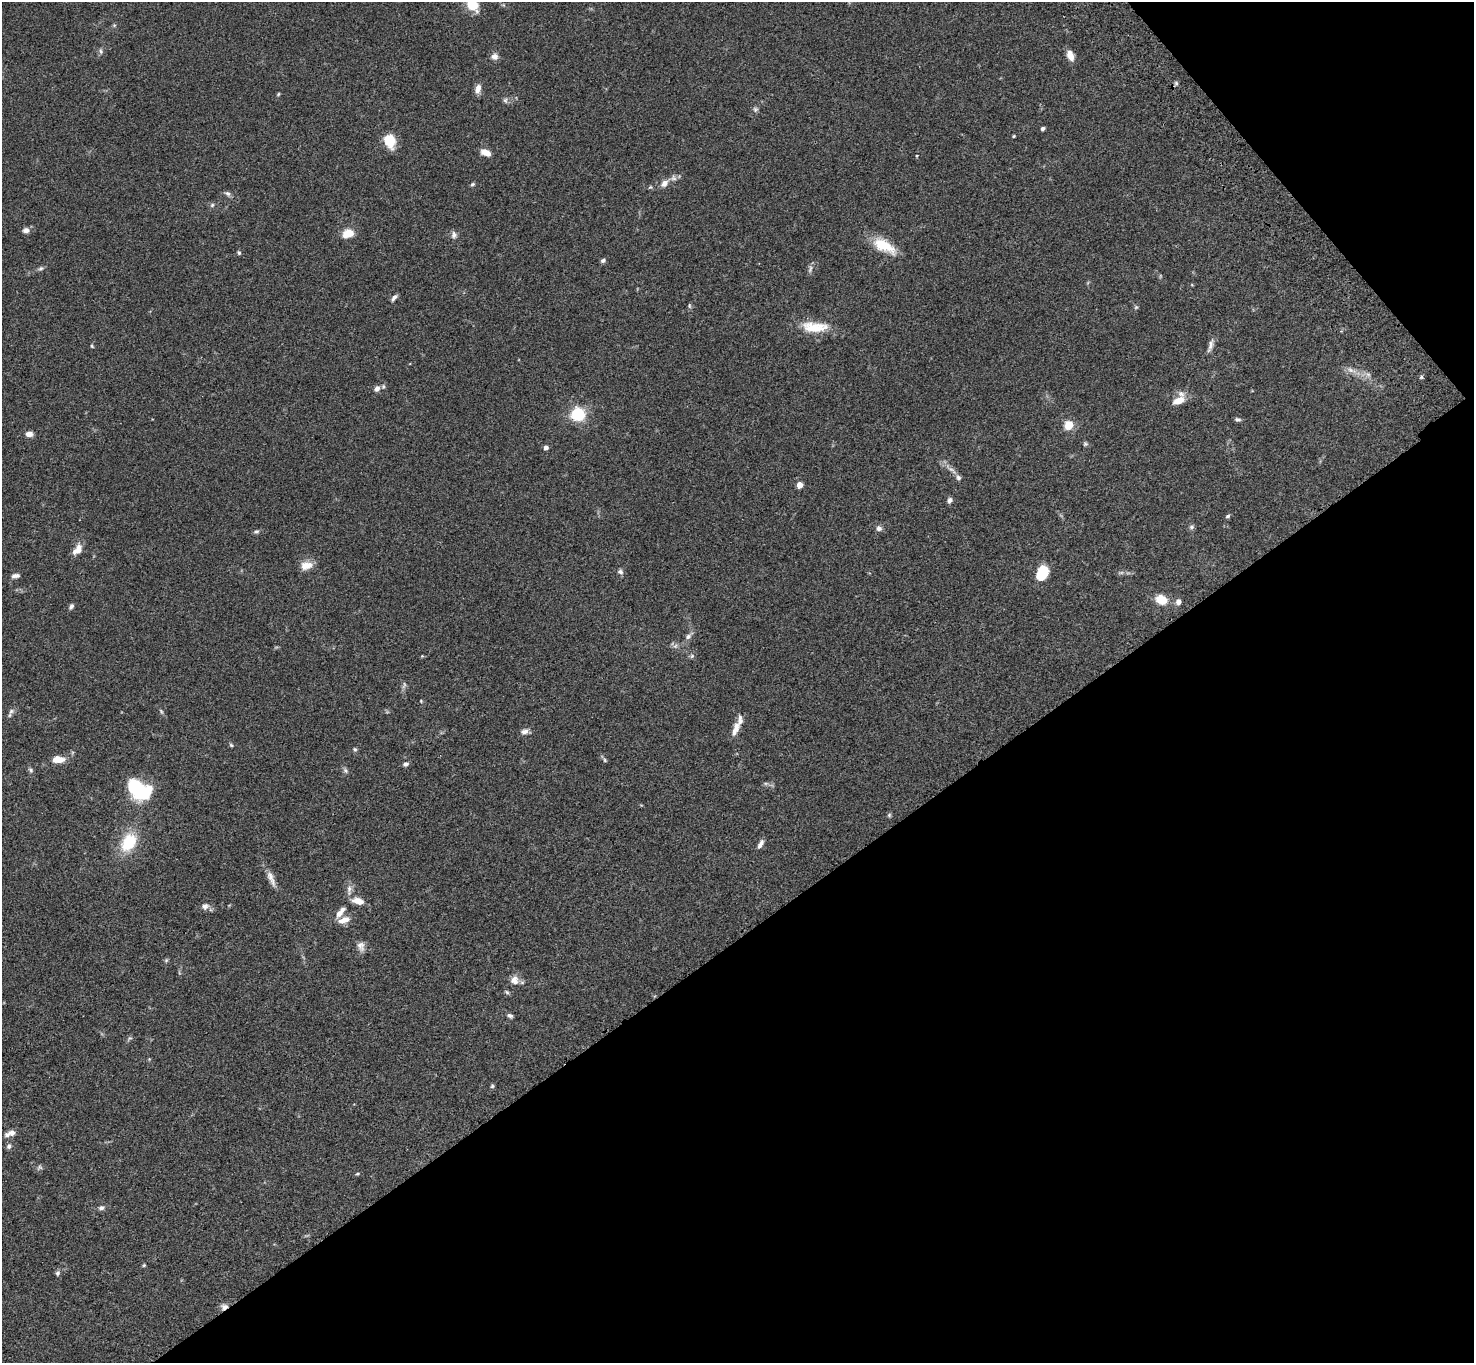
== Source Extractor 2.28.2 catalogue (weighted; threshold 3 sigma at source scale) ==
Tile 12 of 4 x 4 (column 4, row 3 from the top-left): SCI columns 4520-5991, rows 1742-3102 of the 6093 x 6062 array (HDU 1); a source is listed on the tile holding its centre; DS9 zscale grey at full resolution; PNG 1476 x 1365 px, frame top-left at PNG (2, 2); no overlay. Shown black and unused: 35% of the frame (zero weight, under 3 of 4 exposures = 6% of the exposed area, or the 3 px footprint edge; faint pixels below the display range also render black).
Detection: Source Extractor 2.28.2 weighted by HDU 2 'WHT'; one run over the whole footprint, this tile lists its part. Background 0.0598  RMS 0.0052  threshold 0.0233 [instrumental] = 3 sigma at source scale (4.5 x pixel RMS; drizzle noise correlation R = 1.50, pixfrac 1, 0.05/0.05 arcsec/px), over >= 5 px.
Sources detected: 102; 1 too faint to see at this stretch — not listed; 5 inside a brighter listed object's ellipse — not listed separately; the other 96 listed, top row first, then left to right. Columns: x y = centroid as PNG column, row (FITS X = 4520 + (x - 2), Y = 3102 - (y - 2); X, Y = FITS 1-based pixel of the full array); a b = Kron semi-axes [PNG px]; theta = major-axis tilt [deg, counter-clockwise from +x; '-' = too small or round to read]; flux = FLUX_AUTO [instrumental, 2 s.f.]
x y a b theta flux
472 5 11 8 -42 13
101 51 8 4 -71 0.97
1070 55 11 6 -68 4.8
495 56 8 8 - 2.5
1176 83 6 4 -48 0.83
478 89 11 7 75 3.5
505 100 7 6 - 1.2
755 109 6 6 - 1.1
1043 129 4 4 - 1
1014 136 3 3 - 0.53
389 141 16 12 -70 9.8
486 152 10 6 -22 5.5
673 178 8 7 - 1.8
664 183 10 7 52 3.2
472 184 6 4 23 0.76
228 193 8 6 -34 1.3
212 205 6 5 - 0.84
26 230 9 7 0 2.1
348 233 12 9 19 7
454 235 10 7 -90 1.7
884 246 31 13 -28 14
239 253 6 4 -59 0.72
603 260 6 5 - 1.3
40 268 7 6 - 1.1
810 269 11 4 75 1.4
394 298 9 5 51 1.5
689 306 7 4 -82 0.71
1136 307 5 5 - 0.7
814 327 35 13 -2 13
92 346 5 4 - 0.51
1210 346 19 5 74 2.6
1350 370 8 5 -31 1.8
1421 377 5 4 - 0.76
377 388 9 7 43 2.2
1178 400 15 8 24 6.3
578 414 17 16 - 15
1237 419 8 5 -6 1.1
1068 425 6 6 - 12
29 434 8 6 0 2.6
1085 444 6 6 - 0.87
546 448 5 5 - 1.6
952 470 14 4 -40 2.4
799 485 5 5 - 4.9
950 500 7 5 70 1.6
1228 516 6 4 19 0.85
1191 527 7 6 - 1.1
879 528 7 7 - 1.7
256 531 8 5 9 0.99
77 550 15 9 50 4.4
306 565 16 10 10 4.7
620 572 8 6 -32 1.3
1043 573 12 8 62 21
16 576 10 5 6 1.7
1162 600 13 9 -20 9
1178 602 8 7 - 2
71 606 7 5 55 1.3
688 636 8 7 - 1.7
675 646 6 5 - 1.1
692 656 7 5 47 0.94
404 685 11 4 69 1.2
421 701 4 3 - 0.41
11 711 11 5 61 1.5
161 711 8 4 -55 0.8
736 729 20 7 71 4.5
525 731 9 7 16 2.1
231 745 5 4 - 0.65
355 749 6 5 - 0.74
58 759 12 7 0 6.2
605 760 6 4 -89 0.63
406 764 7 5 23 1.4
31 770 7 5 -38 0.95
345 771 7 6 - 1.2
138 790 23 13 -45 34
889 815 6 5 - 0.73
129 842 20 14 56 18
760 844 12 5 62 2.1
271 878 24 7 -67 3.9
349 890 17 6 -89 2.6
358 901 14 7 -15 5.1
205 906 10 8 6 2.2
342 910 11 7 52 2.2
344 920 15 7 18 4.6
361 946 13 9 -74 2.8
166 960 5 5 - 0.69
514 980 12 11 - 3.7
507 992 7 4 -37 0.87
510 1016 8 5 -25 1.2
492 1086 5 5 - 0.75
12 1133 9 7 -4 2.3
9 1146 7 6 - 1.4
40 1167 8 6 34 1.1
357 1174 5 3 - 0.54
101 1208 8 6 11 1.5
144 1265 5 4 - 0.52
57 1273 6 5 - 1.1
224 1307 9 7 18 2.5
Overlapping masked pixels (flux is a lower limit): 1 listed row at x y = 224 1307
Isophote crosses this tile's border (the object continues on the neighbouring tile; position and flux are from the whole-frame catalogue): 1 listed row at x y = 472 5